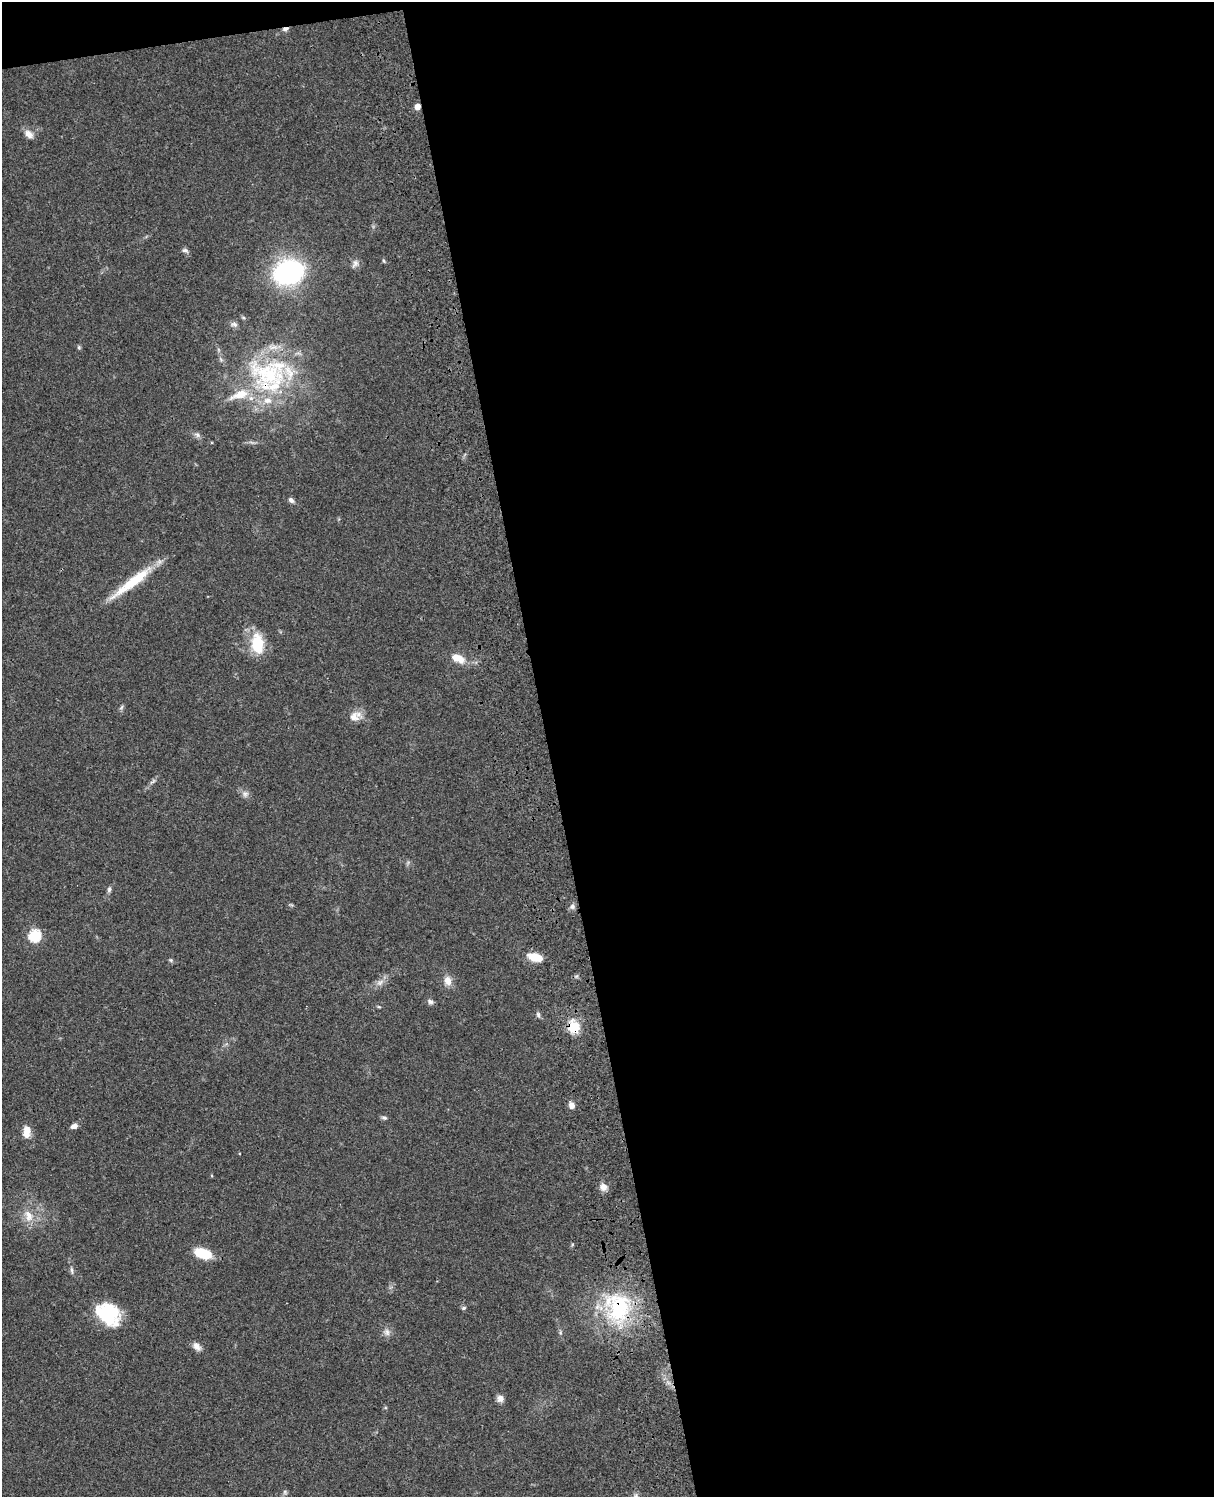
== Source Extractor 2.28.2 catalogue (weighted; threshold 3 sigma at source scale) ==
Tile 4 of 4 x 3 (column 4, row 1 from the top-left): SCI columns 3757-4968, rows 3268-4762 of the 5086 x 4926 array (HDU 1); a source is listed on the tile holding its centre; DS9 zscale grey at full resolution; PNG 1216 x 1499 px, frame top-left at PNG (2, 2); no overlay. Shown black and unused: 56% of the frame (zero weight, under 3 of 4 exposures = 6% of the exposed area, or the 3 px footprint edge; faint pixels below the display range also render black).
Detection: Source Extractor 2.28.2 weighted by HDU 2 'WHT'; one run over the whole footprint, this tile lists its part. Background 0.0781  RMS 0.0059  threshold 0.0264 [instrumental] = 3 sigma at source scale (4.5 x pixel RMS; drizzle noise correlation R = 1.50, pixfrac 1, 0.05/0.05 arcsec/px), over >= 5 px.
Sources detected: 49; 4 inside a brighter listed object's ellipse — not listed separately; the other 45 listed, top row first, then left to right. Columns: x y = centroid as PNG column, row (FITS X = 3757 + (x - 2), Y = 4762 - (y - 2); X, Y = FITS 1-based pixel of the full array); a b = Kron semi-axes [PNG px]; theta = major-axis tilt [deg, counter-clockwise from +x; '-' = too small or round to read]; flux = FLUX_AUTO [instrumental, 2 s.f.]
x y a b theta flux
285 29 8 4 11 1.7
417 106 5 4 - 5.4
29 134 13 9 -41 4
185 250 9 5 -20 1.6
384 261 6 4 -72 0.75
355 263 12 7 58 2.4
288 272 24 17 18 110
234 324 9 6 -8 1.7
79 347 6 4 -69 0.87
270 375 48 43 0 79
197 435 9 6 -29 1.9
291 500 8 5 -44 1.7
132 582 57 9 37 25
257 644 20 12 -86 22
458 658 17 9 -24 8
121 707 7 4 46 1.1
354 717 17 12 -1 5.6
153 781 12 4 40 1.7
245 794 9 8 - 2.4
109 889 8 5 88 1.3
572 906 7 7 - 1.7
35 935 6 6 - 58
538 958 14 10 -12 7.2
171 960 6 5 - 0.93
448 981 12 9 -72 4.9
380 982 11 7 35 3.2
430 1001 8 6 -30 1.7
379 1007 5 3 - 0.63
538 1015 8 5 -73 1.3
574 1027 16 13 -68 12
572 1105 8 6 -67 3.2
384 1118 8 4 -13 1.2
74 1126 8 6 21 2.6
27 1130 10 9 - 5.5
603 1187 10 8 -29 3.7
28 1216 18 11 -64 7.6
203 1253 17 9 -17 17
72 1270 11 3 -84 1.3
463 1308 7 5 16 1.1
618 1308 42 32 -84 54
108 1314 24 18 -37 39
387 1332 10 8 -74 2.8
197 1347 13 8 -46 3.3
500 1398 8 8 - 3.1
285 1492 7 5 -48 1
Overlapping masked pixels (flux is a lower limit): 5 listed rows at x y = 285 29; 417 106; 270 375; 574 1027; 618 1308